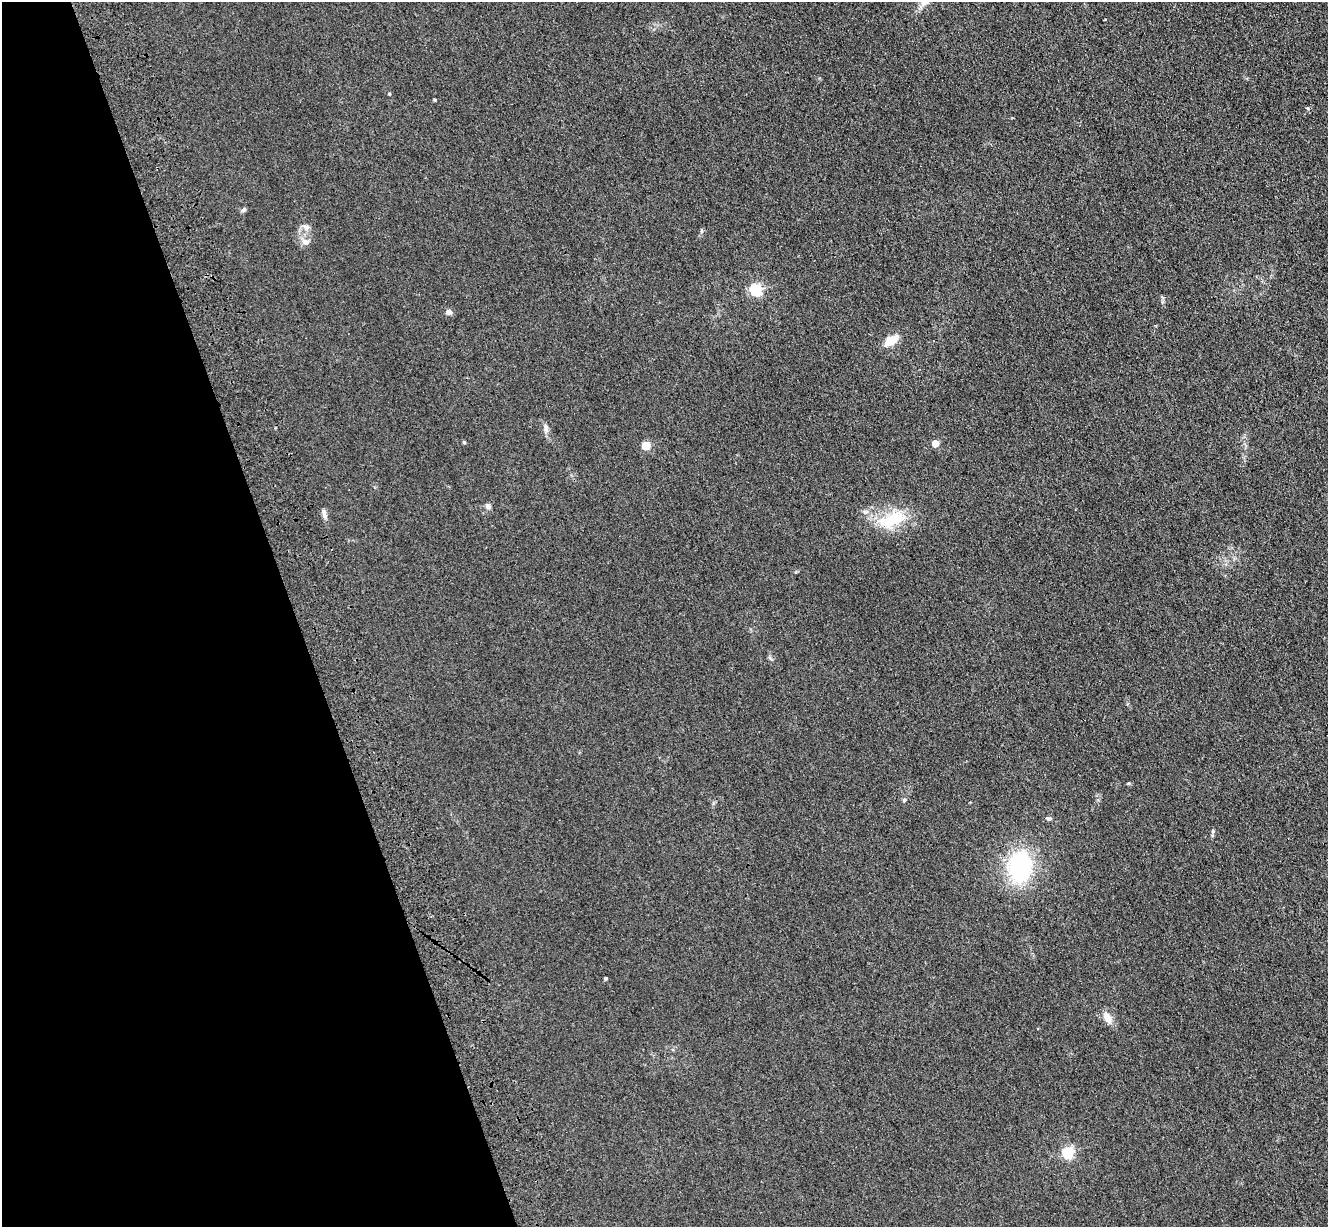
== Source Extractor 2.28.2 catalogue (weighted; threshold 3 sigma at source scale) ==
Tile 5 of 4 x 4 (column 1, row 2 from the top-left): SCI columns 116-1441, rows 2648-3872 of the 5535 x 5417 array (HDU 1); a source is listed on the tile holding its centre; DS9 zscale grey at full resolution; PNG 1330 x 1229 px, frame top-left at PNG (2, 2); no overlay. Shown black and unused: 22% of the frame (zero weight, under 3 of 4 exposures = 6% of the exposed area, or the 3 px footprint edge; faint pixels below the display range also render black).
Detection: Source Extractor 2.28.2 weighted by HDU 2 'WHT'; one run over the whole footprint, this tile lists its part. Background 0.0347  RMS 0.0061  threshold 0.0274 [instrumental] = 3 sigma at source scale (4.5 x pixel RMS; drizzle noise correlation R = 1.50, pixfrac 1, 0.05/0.05 arcsec/px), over >= 5 px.
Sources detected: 26; all 26 listed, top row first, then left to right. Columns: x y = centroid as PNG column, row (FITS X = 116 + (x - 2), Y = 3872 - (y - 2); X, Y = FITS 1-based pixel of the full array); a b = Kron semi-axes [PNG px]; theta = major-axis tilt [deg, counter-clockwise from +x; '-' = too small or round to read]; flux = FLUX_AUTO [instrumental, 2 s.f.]
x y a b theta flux
1105 19 2 2 - 0.65
389 94 4 3 - 0.56
435 100 4 3 - 0.77
1307 108 5 4 - 0.92
243 210 7 5 26 1.4
305 227 9 5 -34 1.9
305 242 12 7 -11 2.9
756 290 5 5 - 77
448 312 9 7 10 1.8
891 340 14 7 35 11
546 428 13 6 -79 2.4
464 442 4 4 - 0.84
935 443 5 4 - 10
646 445 5 5 - 11
488 506 7 6 - 2
865 512 7 4 -18 1.1
324 513 13 6 -75 2.4
892 520 40 17 19 23
1129 783 5 4 - 0.64
904 800 6 5 - 0.94
1048 819 7 5 -29 1.2
1213 831 6 4 90 0.89
1020 867 31 23 86 63
605 978 3 3 - 1.3
1107 1017 13 8 -63 5.4
1068 1153 5 5 - 74